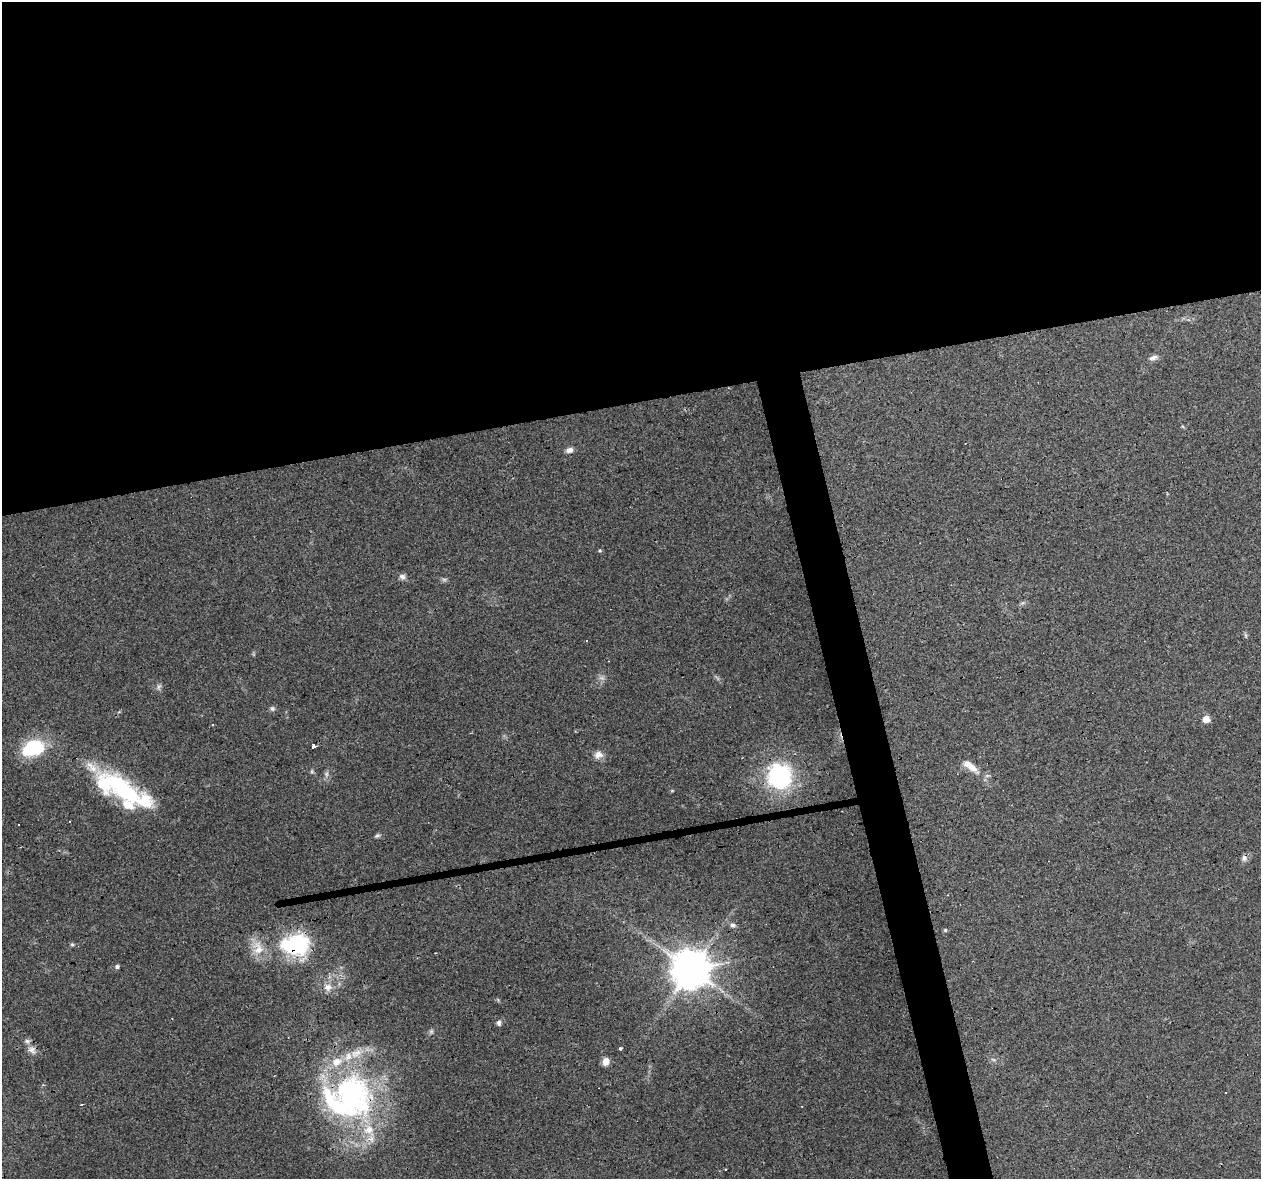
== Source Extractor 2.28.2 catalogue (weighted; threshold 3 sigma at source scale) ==
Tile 2 of 4 x 4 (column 2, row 1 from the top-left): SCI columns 1260-2518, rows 3614-4790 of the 5036 x 4824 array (HDU 1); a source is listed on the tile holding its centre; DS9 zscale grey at full resolution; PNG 1263 x 1181 px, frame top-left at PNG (2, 2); no overlay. Shown black and unused: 37% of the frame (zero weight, under 3 of 4 exposures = <1% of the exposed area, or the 3 px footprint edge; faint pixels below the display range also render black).
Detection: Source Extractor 2.28.2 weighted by HDU 2 'WHT'; one run over the whole footprint, this tile lists its part. Background 0.102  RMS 0.0062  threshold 0.0279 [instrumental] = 3 sigma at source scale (4.5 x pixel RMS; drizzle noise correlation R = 1.50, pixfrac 1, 0.0396/0.0396 arcsec/px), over >= 5 px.
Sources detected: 50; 1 too faint to see at this stretch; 3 inside a brighter object's white glare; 2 cosmic-ray / hot-pixel residue — not listed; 10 inside a brighter listed object's ellipse — not listed separately; the other 34 listed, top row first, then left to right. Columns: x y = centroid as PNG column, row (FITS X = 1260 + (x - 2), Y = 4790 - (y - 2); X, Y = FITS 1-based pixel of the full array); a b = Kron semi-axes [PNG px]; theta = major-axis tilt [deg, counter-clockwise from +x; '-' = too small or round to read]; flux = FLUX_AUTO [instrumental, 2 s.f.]
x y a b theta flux
1153 358 12 6 17 2.4
569 450 9 6 17 2.9
600 550 5 4 - 0.74
402 577 8 7 - 2.2
444 579 7 4 0 1.2
158 687 7 4 89 1.4
272 708 7 6 - 1.4
1206 719 5 5 - 7.6
212 724 4 2 - 0.56
313 747 4 3 - 22
33 748 20 14 15 44
598 755 12 9 4 4
971 766 24 9 -37 8.6
92 767 22 10 -47 8.7
326 774 6 6 - 1.5
779 776 29 27 -69 66
126 792 40 22 -24 43
69 822 3 3 - 0.93
377 836 9 5 14 1.2
1244 858 9 7 -78 2.1
733 925 8 6 -11 1.8
945 930 5 5 - 0.87
297 942 36 24 -23 41
72 945 6 4 -1 0.85
258 948 22 15 -82 11
117 966 6 6 - 1.3
690 969 11 11 - 1900
328 987 11 10 - 4.9
499 1023 8 6 -90 1.7
431 1031 6 6 - 1.2
620 1049 3 3 - 3.4
32 1050 15 8 -42 3.9
606 1061 9 7 71 4.6
351 1097 56 49 88 160
Overlapping masked pixels (flux is a lower limit): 2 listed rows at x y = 297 942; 351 1097